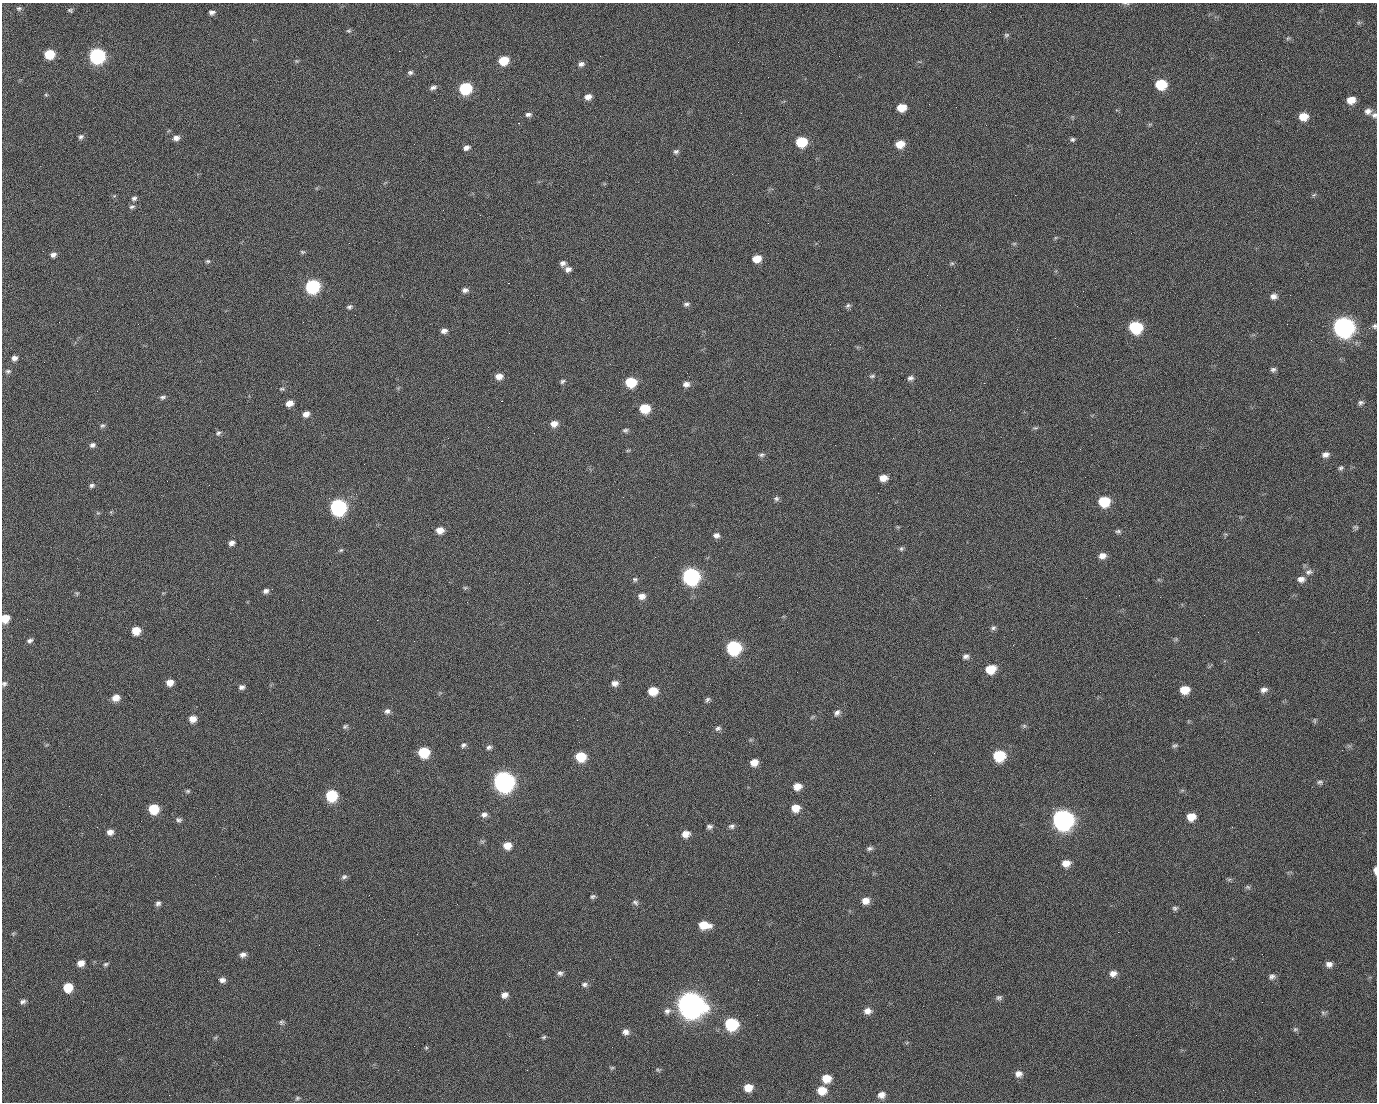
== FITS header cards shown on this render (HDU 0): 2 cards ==
NAXIS1  =                 1375 / length of data axis 1
NAXIS2  =                 1100 / length of data axis 2

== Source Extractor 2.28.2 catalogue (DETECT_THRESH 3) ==
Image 1375 x 1100 px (HDU 0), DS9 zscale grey, 1 PNG px = 1 image px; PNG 1379 x 1104 px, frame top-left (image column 1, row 1100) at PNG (2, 3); no overlay
Background 1510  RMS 32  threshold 96.2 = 3 sigma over >= 5 px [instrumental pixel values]
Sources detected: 231; all 231 listed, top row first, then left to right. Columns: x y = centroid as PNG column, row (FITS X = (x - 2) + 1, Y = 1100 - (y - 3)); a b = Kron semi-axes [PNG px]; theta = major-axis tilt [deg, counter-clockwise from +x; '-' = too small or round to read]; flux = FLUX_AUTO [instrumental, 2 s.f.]
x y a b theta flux
1126 3 10 3 -1 3.6e+03
19 8 7 5 22 4.4e+03
71 12 4 3 - 6.6e+03
212 12 6 5 - 7.1e+03
990 12 3 2 - 1.7e+03
349 31 7 5 -1 3.5e+03
1006 35 7 6 - 4.2e+03
1288 38 6 4 43 3.3e+03
399 51 2 2 - 2.5e+04
49 54 7 6 - 7.0e+04
97 56 8 8 - 4.8e+05
297 61 6 5 - 2.8e+03
503 61 8 6 22 5.5e+04
581 64 8 6 26 7.8e+03
410 72 7 5 14 5.1e+03
1161 84 8 7 - 9.8e+04
433 87 8 5 22 7.1e+03
465 88 8 7 - 1.7e+05
46 95 5 5 - 2.5e+03
588 97 8 6 17 1.3e+04
498 99 2 2 - 1.6e+03
434 100 2 2 - 4.4e+03
1351 100 8 7 - 2.5e+04
901 108 8 6 10 3.4e+04
1368 111 9 8 - 1.1e+04
528 114 8 6 3 6.4e+03
1374 115 8 7 - 6.7e+03
1303 117 8 7 - 3.3e+04
518 123 2 2 - 3.2e+04
81 137 8 6 46 5.8e+03
176 138 8 6 9 1.0e+04
1072 139 6 5 - 4.4e+03
801 142 8 7 - 8.7e+04
900 144 8 7 - 3.0e+04
466 148 7 5 22 8.6e+03
676 151 8 6 13 5.3e+03
1015 195 2 2 - 7.2e+03
1314 195 7 4 37 3.1e+03
114 196 6 3 18 2.3e+03
134 198 7 6 - 5.6e+03
132 207 9 5 15 5.1e+03
349 243 2 2 - 8.6e+02
1014 244 6 4 1 2.8e+03
302 252 6 5 - 3.3e+03
53 255 7 6 - 8.2e+03
757 259 8 6 15 2.9e+04
208 261 7 5 12 3.7e+03
563 263 7 6 - 8.5e+03
952 263 6 5 - 3.4e+03
568 269 8 7 - 9.9e+03
508 283 2 2 - 5.7e+04
312 286 8 8 - 3.0e+05
465 290 8 6 10 7.9e+03
1083 291 2 2 - 3.7e+03
1290 295 2 2 - 2.3e+03
1274 296 8 7 - 1.1e+04
686 304 8 5 16 5.1e+03
848 305 8 5 39 4.9e+03
349 307 7 6 - 5.1e+03
355 315 2 2 - 1.2e+03
59 322 2 2 - 1.4e+03
1287 324 2 2 - 1.6e+03
1374 326 6 6 - 4.5e+03
1135 327 9 8 - 1.7e+05
1343 327 10 9 - 1.4e+06
1369 328 4 3 - 2.0e+03
444 331 7 6 - 9.2e+03
14 358 7 6 - 8.7e+03
1273 369 7 6 - 5.5e+03
8 371 7 6 - 5.0e+03
499 376 9 7 5 1.6e+04
872 376 8 4 15 4.2e+03
910 378 8 6 16 6.6e+03
562 381 6 5 - 4.1e+03
631 382 8 7 - 8.7e+04
984 383 2 2 - 1.6e+04
686 384 8 7 - 1.1e+04
282 389 8 4 -6 3.4e+03
97 391 2 2 - 1.4e+03
163 397 8 6 16 5.4e+03
501 401 3 2 - 5.9e+04
289 403 7 6 - 1.8e+04
1361 403 7 6 - 5.6e+03
645 408 8 7 - 6.5e+04
306 414 7 6 - 1.3e+04
554 424 9 7 11 1.5e+04
102 426 7 6 - 4.8e+03
1035 428 8 5 0 3.6e+03
625 430 7 6 - 4.8e+03
218 433 8 6 29 5.3e+03
534 433 2 2 - 8.7e+02
92 445 7 6 - 7.0e+03
628 450 6 4 1 2.8e+03
762 455 9 6 7 5.4e+03
1325 455 9 6 16 1.0e+04
1341 468 7 6 - 4.7e+03
883 478 8 6 2 2.0e+04
92 485 7 6 - 5.4e+03
623 497 2 2 - 3.7e+03
776 499 7 6 - 5.1e+03
1104 501 8 8 - 8.5e+04
338 507 9 8 - 5.4e+05
98 513 5 4 - 2.6e+03
898 527 6 4 -33 2.4e+03
1356 527 8 5 -39 3.9e+03
440 530 8 7 - 2.0e+04
1118 531 7 5 1 4.4e+03
716 535 7 7 - 8.6e+03
231 543 7 6 - 9.3e+03
901 548 6 6 - 4.0e+03
341 550 5 5 - 3.3e+03
1102 556 8 7 - 1.4e+04
655 557 2 2 - 9.4e+02
1309 572 10 7 23 8.7e+03
691 576 9 8 - 6.3e+05
635 579 7 6 - 4.8e+03
1301 579 10 8 -6 1.2e+04
465 588 6 5 - 3.3e+03
266 591 7 6 - 7.2e+03
77 593 7 5 -83 3.2e+03
642 596 9 7 8 1.4e+04
5 618 7 6 - 3.8e+04
27 619 3 2 - 2.2e+03
377 620 2 2 - 1.2e+04
993 628 7 6 - 5.1e+03
136 630 7 7 - 3.8e+04
1176 639 7 4 72 3.1e+03
30 641 7 5 17 6.3e+03
414 641 2 2 - 1.0e+03
733 648 9 8 - 3.0e+05
966 656 8 7 - 7.6e+03
991 669 9 7 18 4.3e+04
170 682 7 6 - 1.9e+04
615 683 8 7 - 1.1e+04
4 684 7 7 - 5.4e+03
242 687 7 6 - 7.0e+03
1184 690 8 7 - 3.5e+04
1264 690 8 6 13 1.0e+04
653 691 8 7 - 4.1e+04
116 698 8 7 - 1.9e+04
707 699 7 5 46 4.7e+03
387 711 8 7 - 8.0e+03
837 713 9 6 56 7.7e+03
812 717 6 4 44 2.7e+03
193 719 8 7 - 1.9e+04
1315 721 8 4 -90 3.1e+03
345 726 8 5 37 4.5e+03
1024 726 6 6 - 3.8e+03
718 728 8 6 17 5.8e+03
463 745 7 6 - 5.5e+03
1175 746 8 5 28 4.4e+03
489 747 7 6 - 6.0e+03
424 752 8 7 - 9.2e+04
934 753 2 2 - 2.0e+03
999 756 8 8 - 1.1e+05
581 757 8 7 - 6.7e+04
754 762 7 6 - 1.9e+04
503 781 9 9 - 1.4e+06
1320 782 8 6 -16 5.2e+03
797 786 8 7 - 2.2e+04
188 791 6 5 - 3.5e+03
101 794 2 2 - 2.8e+03
930 795 2 2 - 8.3e+03
331 796 8 7 - 1.3e+05
795 808 8 7 - 2.7e+04
1053 808 2 2 - 1.8e+04
153 809 8 7 - 6.8e+04
484 815 8 7 - 8.5e+03
1191 817 8 7 - 2.9e+04
179 820 8 6 -15 5.5e+03
1062 820 10 9 - 1.4e+06
732 826 8 6 16 6.5e+03
709 827 8 6 6 6.1e+03
110 832 7 6 - 1.2e+04
686 834 8 7 - 1.9e+04
482 841 7 4 -18 3.4e+03
507 846 8 7 - 2.5e+04
870 848 8 5 12 5.5e+03
1066 863 9 7 6 2.1e+04
1375 870 7 3 -89 1.1e+04
215 876 2 2 - 8.4e+02
344 877 8 6 17 5.6e+03
1229 879 7 4 19 3.6e+03
1248 887 7 5 -21 3.9e+03
593 896 6 4 31 4.3e+03
865 901 8 7 - 1.8e+04
635 902 8 6 -16 6.0e+03
158 903 7 6 - 6.2e+03
457 904 3 2 - 1.9e+03
1175 908 7 5 14 4.8e+03
229 921 2 2 - 1.0e+03
704 925 12 7 -5 4.0e+04
1118 932 3 2 - 2.9e+03
13 934 5 5 - 3.0e+03
243 955 8 6 12 8.7e+03
610 959 2 2 - 2.9e+03
81 963 8 6 19 1.6e+04
106 964 7 5 33 4.4e+03
1329 964 8 7 - 1.1e+04
560 973 8 6 -10 6.3e+03
1113 974 9 8 - 1.3e+04
1272 977 9 6 26 7.2e+03
222 980 8 6 -4 8.9e+03
758 980 2 2 - 2.1e+03
584 984 8 6 0 6.5e+03
68 987 7 7 - 5.5e+04
504 995 8 7 - 1.1e+04
999 997 8 6 13 5.7e+03
23 1001 8 5 16 6.2e+03
690 1005 12 10 -16 3.1e+06
667 1011 9 8 - 9.5e+03
867 1011 9 7 -2 1.4e+04
1323 1013 6 6 - 4.3e+03
281 1022 7 7 - 4.8e+03
731 1024 9 8 - 1.8e+05
1295 1029 7 6 - 4.0e+03
626 1032 8 7 - 1.0e+04
1136 1035 2 2 - 9.0e+02
544 1037 7 4 27 3.4e+03
215 1038 6 4 19 2.8e+03
426 1048 5 5 - 3.0e+03
612 1068 6 5 - 3.1e+03
527 1070 2 2 - 1.0e+03
658 1070 7 4 -44 3.1e+03
1018 1074 9 8 - 1.2e+04
826 1078 9 8 - 3.4e+04
748 1088 8 7 - 2.8e+04
822 1091 9 8 - 3.6e+04
169 1095 2 2 - 6.2e+03
881 1095 9 8 - 1.4e+04
297 1098 7 5 17 4.0e+03
At the frame edge (FLAGS 8, measured only in part): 6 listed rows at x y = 1126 3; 1374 115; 1374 326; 5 618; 4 684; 1375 870